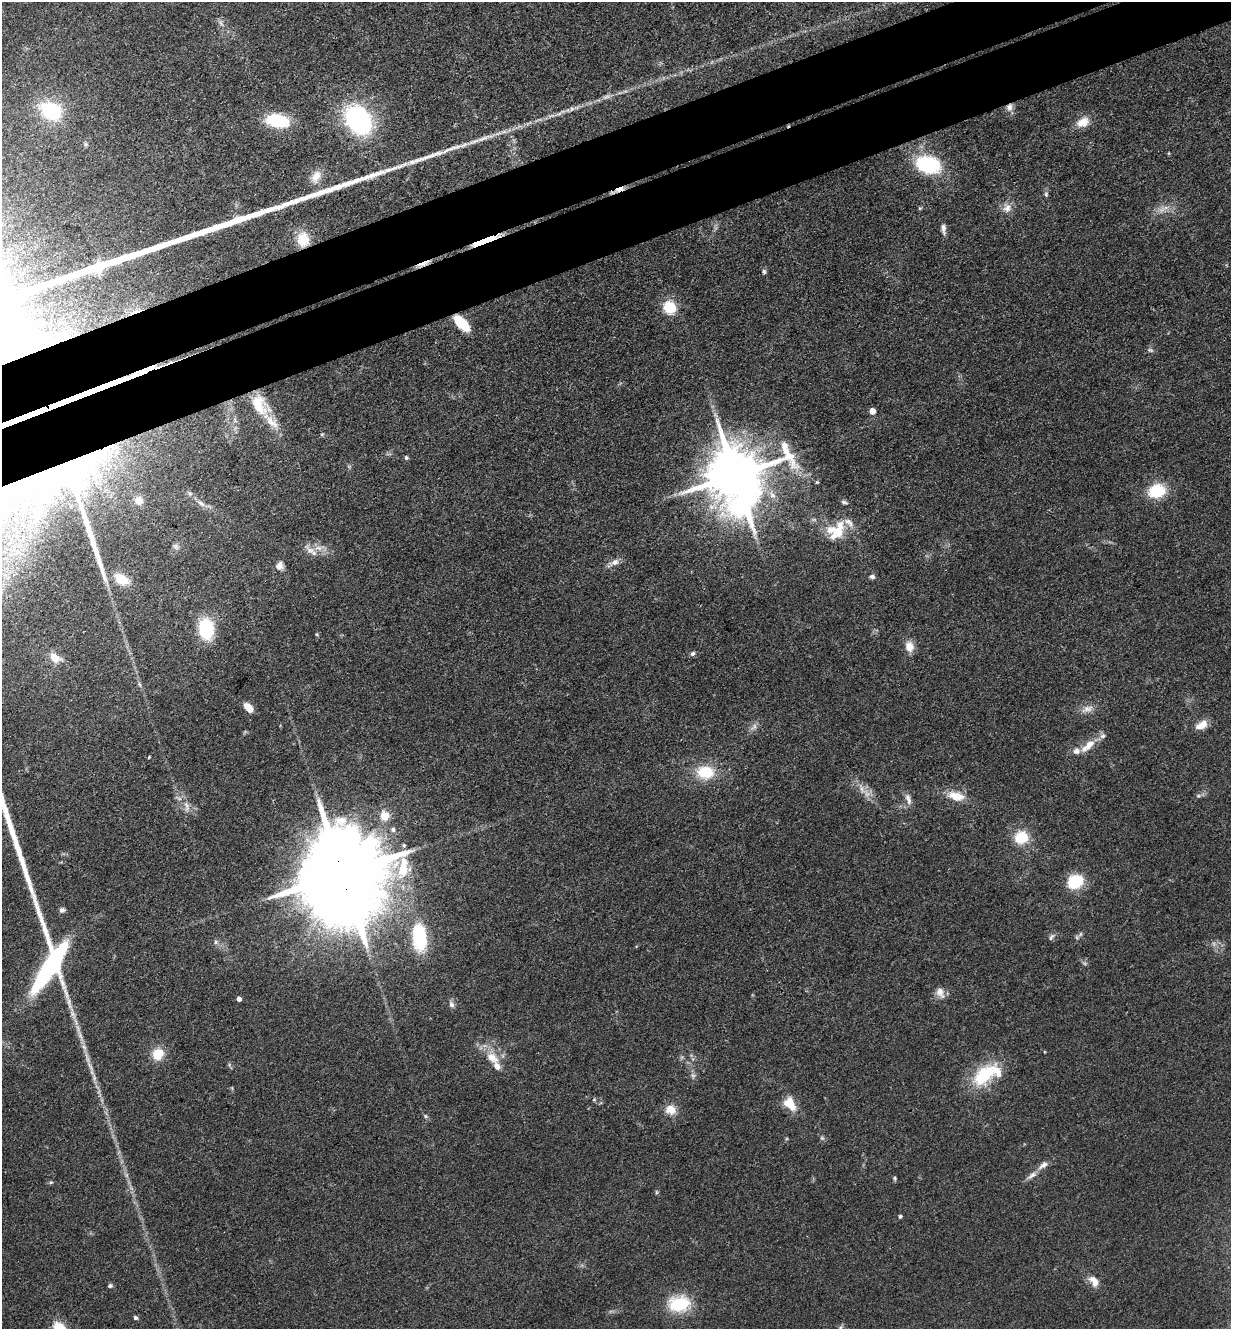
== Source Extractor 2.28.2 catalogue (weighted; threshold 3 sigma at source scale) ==
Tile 10 of 4 x 4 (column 2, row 3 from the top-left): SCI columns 1521-2749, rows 1385-2711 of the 5372 x 5421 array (HDU 1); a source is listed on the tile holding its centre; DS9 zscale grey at full resolution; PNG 1233 x 1331 px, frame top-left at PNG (2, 2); no overlay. Shown black and unused: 8% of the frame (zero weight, under 3 of 4 exposures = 5% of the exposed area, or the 3 px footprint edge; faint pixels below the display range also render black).
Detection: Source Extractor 2.28.2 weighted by HDU 2 'WHT'; one run over the whole footprint, this tile lists its part. Background 0.0598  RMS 0.0054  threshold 0.0244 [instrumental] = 3 sigma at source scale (4.5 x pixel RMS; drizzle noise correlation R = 1.50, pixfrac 1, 0.05/0.05 arcsec/px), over >= 5 px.
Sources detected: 117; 3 too faint to see at this stretch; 1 inside a brighter object's white glare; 1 cosmic-ray / hot-pixel residue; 3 long thin detections or spike segments (spike, bleed or trail) — not listed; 11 inside a brighter listed object's ellipse — not listed separately; the other 98 listed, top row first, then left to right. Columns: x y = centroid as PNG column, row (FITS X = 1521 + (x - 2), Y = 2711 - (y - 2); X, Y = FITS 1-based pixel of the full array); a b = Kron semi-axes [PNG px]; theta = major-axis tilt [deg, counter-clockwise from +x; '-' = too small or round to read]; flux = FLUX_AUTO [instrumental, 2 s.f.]
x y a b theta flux
221 23 9 5 -57 1.7
606 97 12 5 21 2.3
1009 107 11 8 77 3.3
51 111 18 13 -29 43
561 113 19 4 28 3.3
358 120 23 16 -53 100
277 121 21 12 -12 31
1083 122 16 11 26 7.1
498 133 11 4 22 2.3
86 144 6 6 - 0.98
928 165 21 15 -16 48
316 176 18 11 62 6.5
619 189 14 4 20 4.9
1046 194 7 6 - 1.1
920 208 6 3 18 0.63
1007 208 13 12 - 4.7
1162 210 12 7 38 3.8
943 229 15 6 -86 2.5
303 239 17 13 -85 12
486 240 20 4 21 51
423 264 21 5 21 3.6
764 271 7 5 -78 1.2
670 307 12 11 - 18
461 323 16 7 -47 22
1150 350 9 5 -10 1.3
259 405 31 19 -56 20
872 411 5 5 - 7.6
235 420 8 5 -61 1.8
406 458 5 5 - 0.96
74 470 90 40 20 220
735 476 18 16 -81 4300
817 482 5 4 - 0.69
1157 491 19 15 15 20
190 494 7 5 -52 1.1
139 500 9 9 - 6.3
844 502 9 4 -16 1.2
201 503 12 5 -34 2.6
837 531 25 21 12 18
176 546 9 7 -45 1.8
310 550 19 8 -40 4.4
614 562 13 8 20 3.6
279 566 9 9 - 3.1
872 577 7 5 -13 1.4
121 579 18 11 -28 12
206 629 18 12 -82 34
317 634 5 3 - 0.62
909 646 14 11 -75 5.6
693 653 7 5 42 1.3
55 658 13 9 -35 7.3
248 707 11 6 -44 6.7
1087 709 18 8 20 4.4
1203 724 11 10 - 4.7
754 727 11 6 52 2.4
1088 746 26 9 42 8.1
149 757 4 2 - 0.49
705 772 22 16 -3 18
867 793 12 7 -73 4
956 796 22 11 -14 9.9
1198 796 6 4 0 0.98
908 799 18 7 -73 3.3
187 806 18 7 -80 4.1
384 816 5 5 - 23
393 829 7 6 - 1.7
1021 837 12 11 - 18
404 845 6 5 - 1
342 874 28 20 -78 15000
1075 882 12 10 26 28
62 910 6 5 - 1.7
1080 934 7 5 60 1.3
419 937 25 12 -84 42
1051 937 11 5 51 1.6
216 942 7 5 -49 1.4
1084 963 7 4 -18 0.91
50 965 47 20 68 130
940 993 16 10 -65 4.4
239 999 4 4 - 2.8
451 1004 8 6 -70 2.3
80 1036 22 6 -67 5
1044 1052 4 2 - 0.45
158 1054 14 13 - 10
87 1058 21 4 -75 4.6
492 1058 20 12 -36 9.7
983 1076 32 17 44 31
594 1099 5 4 - 0.74
790 1103 20 13 -56 9.3
670 1110 15 13 -21 6.5
426 1116 5 5 - 0.86
822 1138 6 4 -43 0.97
1043 1165 16 7 34 3.6
895 1178 6 4 -82 0.81
51 1182 5 5 - 0.77
656 1192 6 4 -89 0.72
900 1216 5 4 - 0.9
1094 1281 15 9 -51 5.9
110 1286 6 5 - 1.1
679 1304 24 17 7 26
135 1318 4 4 - 1.6
840 1328 7 5 73 1.1
Overlapping masked pixels (flux is a lower limit): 8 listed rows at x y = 1009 107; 619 189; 486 240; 423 264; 461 323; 74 470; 342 874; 50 965
Isophote crosses this tile's border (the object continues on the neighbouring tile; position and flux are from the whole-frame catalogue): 1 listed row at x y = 840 1328
Unlisted compact peaks at least as high as the median listed source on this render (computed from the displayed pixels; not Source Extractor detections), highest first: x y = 412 162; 388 170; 426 157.